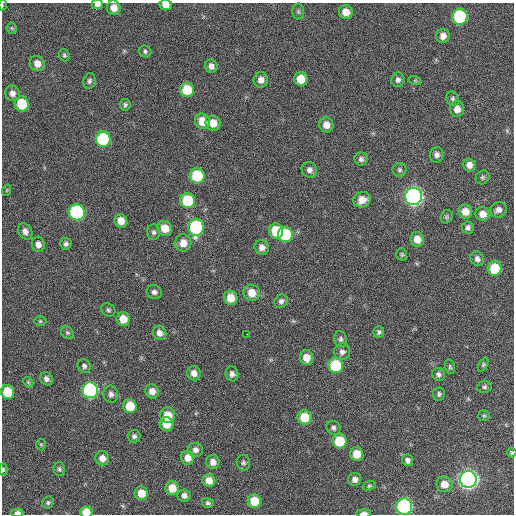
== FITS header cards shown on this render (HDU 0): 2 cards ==
NAXIS1  =                  512 / Axis length
NAXIS2  =                  512 / Axis length

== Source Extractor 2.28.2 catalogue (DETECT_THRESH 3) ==
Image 512 x 512 px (HDU 0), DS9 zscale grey, 1 PNG px = 1 image px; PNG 516 x 516 px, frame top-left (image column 1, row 512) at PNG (2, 3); each listed source drawn as its Kron ellipse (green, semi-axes under 4 px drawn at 4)
Background 87.9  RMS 9.4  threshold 28.2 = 3 sigma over >= 5 px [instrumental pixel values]
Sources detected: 123; all 123 listed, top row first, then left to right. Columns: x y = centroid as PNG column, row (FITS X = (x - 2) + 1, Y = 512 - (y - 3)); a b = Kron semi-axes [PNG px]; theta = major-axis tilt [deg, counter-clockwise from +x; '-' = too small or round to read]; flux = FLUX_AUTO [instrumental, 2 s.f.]
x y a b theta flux
97 4 6 4 0 2600
2 5 6 2 -90 550
166 5 6 5 - 4000
114 8 7 6 - 5600
298 12 8 6 90 1200
346 12 7 7 - 6600
460 17 8 7 - 58000
12 28 5 5 - 810
443 36 7 7 - 4100
145 51 6 6 - 1200
64 55 6 5 - 1200
37 64 8 7 - 5300
211 66 7 6 - 3200
301 79 7 6 - 11000
261 80 8 7 - 4000
398 80 7 6 - 2000
89 81 8 6 77 1600
415 81 6 4 -18 870
187 90 7 7 - 17000
12 93 8 7 - 3500
453 99 7 6 - 1500
22 104 7 7 - 21000
125 105 5 5 - 1300
457 109 8 7 - 5100
202 121 8 7 - 10000
213 123 8 7 - 7400
326 125 7 7 - 4400
103 139 8 7 - 51000
437 155 8 7 - 2600
361 159 6 6 - 1900
469 165 6 6 - 4100
309 170 8 7 - 2800
400 170 7 7 - 1400
197 176 7 7 - 29000
483 177 7 6 - 1400
7 190 6 3 71 620
413 196 8 8 - 290000
362 200 9 7 25 6300
188 201 7 7 - 31000
498 210 9 7 25 3200
77 212 8 7 - 91000
465 212 7 6 - 6800
483 214 7 7 - 5400
447 217 7 6 - 1200
121 221 7 6 - 6700
196 227 8 7 - 69000
165 228 8 7 - 8700
468 228 6 6 - 1900
25 231 9 6 -58 3300
276 231 7 7 - 19000
154 232 7 6 - 1700
285 234 8 7 - 35000
417 239 7 7 - 6500
183 243 8 8 - 6700
38 244 8 6 -75 3500
66 244 6 5 - 1600
262 247 7 7 - 3600
402 254 6 5 - 1000
477 259 7 6 - 2600
494 268 7 7 - 20000
154 292 8 6 -20 2300
252 293 8 8 - 8600
231 298 7 6 - 9200
281 301 7 6 - 1900
108 310 7 6 - 1300
123 319 7 6 - 8400
40 321 6 5 - 970
379 332 6 5 - 1400
67 333 7 5 -40 1300
159 333 7 6 - 3400
247 334 3 2 - 2900
341 339 8 6 -78 1600
342 352 8 8 - 2600
307 358 7 6 - 6400
483 365 7 4 63 1000
84 366 7 6 - 1700
336 366 7 7 - 34000
450 367 7 5 -73 1100
194 373 7 6 - 3800
232 374 7 6 - 2400
439 374 6 6 - 1700
46 379 7 6 - 2300
28 382 5 4 - 830
484 387 7 5 5 1500
90 390 8 7 - 120000
152 391 7 6 - 4600
8 392 7 6 - 16000
111 394 8 7 - 2400
439 394 6 6 - 1400
130 406 7 6 - 16000
168 415 8 7 - 9700
484 416 5 5 - 920
305 417 7 7 - 14000
167 424 7 6 - 9600
333 428 7 6 - 1800
134 436 6 6 - 1800
340 441 7 7 - 20000
41 444 6 5 - 780
195 450 7 7 - 2800
512 453 5 4 - 850
357 454 7 6 - 9100
102 458 7 7 - 4900
188 458 7 6 - 5300
408 460 6 5 - 2200
213 462 7 6 - 3600
243 463 8 6 -81 1500
3 469 6 4 -90 970
59 469 7 5 -78 1300
355 479 6 6 - 3000
468 479 8 8 - 370000
209 480 6 6 - 5300
444 484 8 8 - 6900
369 486 7 4 18 970
172 488 7 6 - 8600
141 493 7 6 - 8500
184 496 6 6 - 2300
254 501 7 6 - 15000
48 503 6 5 - 1100
208 503 6 4 -16 1300
404 507 8 8 - 120000
86 512 6 5 - 9400
17 513 6 4 1 2900
364 513 7 3 0 2700
At the frame edge (FLAGS 8, measured only in part): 9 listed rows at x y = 97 4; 2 5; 166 5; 512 453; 3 469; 404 507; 86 512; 17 513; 364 513